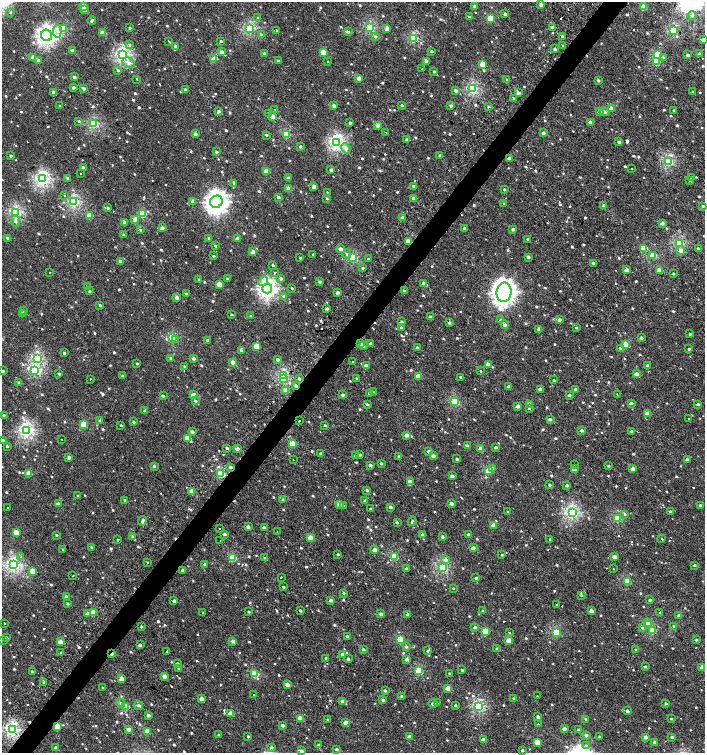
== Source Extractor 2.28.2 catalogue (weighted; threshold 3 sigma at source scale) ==
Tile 7 of 4 x 4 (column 3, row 2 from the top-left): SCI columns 3018-4422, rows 3008-4508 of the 6059 x 6037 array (HDU 1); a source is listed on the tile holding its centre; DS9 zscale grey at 2 x 2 block average (1 PNG px = mean of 2 x 2 image px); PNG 707 x 755 px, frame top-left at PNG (2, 2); each listed source drawn as its Kron ellipse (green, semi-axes under 4 px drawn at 4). Shown black and unused: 4% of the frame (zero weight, under 2 of 3 exposures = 2% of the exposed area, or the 3 px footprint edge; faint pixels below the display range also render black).
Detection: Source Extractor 2.28.2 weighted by HDU 2 'WHT'; one run over the whole footprint, this tile lists its part. Background 0.00127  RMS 0.0039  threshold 0.0174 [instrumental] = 3 sigma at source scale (4.5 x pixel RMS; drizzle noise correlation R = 1.50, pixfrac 1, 0.0396/0.0396 arcsec/px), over >= 5 px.
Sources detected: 1037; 1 inside a brighter object's white glare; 24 cosmic-ray / hot-pixel residue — neither listed nor drawn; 3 coinciding with a brighter row at this scale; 3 inside a brighter listed object's ellipse — not listed separately; of the other 1006, all 500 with FLUX_AUTO >= 1.08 (the completeness limit of this list) listed and drawn (506 fainter detections not listed), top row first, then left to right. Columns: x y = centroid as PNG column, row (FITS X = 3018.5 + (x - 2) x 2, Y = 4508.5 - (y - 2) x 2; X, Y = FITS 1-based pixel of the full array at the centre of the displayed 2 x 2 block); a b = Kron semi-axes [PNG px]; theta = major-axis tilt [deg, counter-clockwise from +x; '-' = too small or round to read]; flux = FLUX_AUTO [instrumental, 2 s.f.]
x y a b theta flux
541 5 2 2 - 4.1
83 6 3 2 - 10
475 6 2 2 - 3.4
643 7 3 3 - 15
85 10 3 2 - 6.2
11 12 3 3 - 1.1
505 14 3 2 - 2.7
692 16 4 4 - 1.9
469 17 3 3 - 2.1
258 18 3 2 - 1.1
491 18 3 3 - 32
92 20 4 2 - 1.5
370 27 3 3 - 68
63 28 3 3 - 40
130 28 2 2 - 1.6
250 28 3 3 - 89
387 28 3 3 - 5.7
553 28 3 3 - 4.2
276 30 2 2 - 1.4
673 30 3 3 - 57
57 31 6 4 85 3.4
348 32 3 3 - 1.8
102 33 3 2 - 9.3
47 35 6 5 - 310
261 35 4 3 - 1.8
375 36 4 3 - 1.8
562 36 3 3 - 1.1
413 38 3 3 - 57
703 40 2 2 - 6.3
169 41 3 2 - 3.7
221 41 2 2 - 2
129 45 4 4 - 1.3
563 45 3 2 - 1.4
175 46 3 2 - 2.9
555 49 3 2 - 2.5
72 50 3 2 - 3.1
431 51 2 2 - 1.7
222 52 2 2 - 6
323 52 3 3 - 17
264 54 4 2 - 2.2
700 54 2 2 - 4.4
122 55 4 4 - 170
658 55 3 3 - 29
688 55 2 2 - 3
33 57 3 3 - 7.6
664 57 4 3 - 1.1
214 59 3 2 - 11
38 61 3 3 - 2.7
278 61 3 2 - 1.8
426 61 3 3 - 4.4
656 61 3 3 - 30
328 62 2 2 - 1.8
129 63 6 4 -30 4.1
483 64 3 3 - 18
422 68 2 2 - 82
118 70 4 3 - 1.3
434 71 3 2 - 1.2
74 77 2 2 - 2.9
359 78 3 2 - 6.5
507 79 3 3 - 1.4
137 80 2 2 - 8.8
598 80 2 2 - 1.8
73 87 2 2 - 3.4
84 88 3 2 - 3
473 89 3 3 - 91
185 90 3 2 - 2.8
456 91 3 3 - 3.1
693 92 3 2 - 1.4
54 93 3 2 - 8.1
518 93 3 2 - 3.7
514 99 3 3 - 1.7
334 105 3 2 - 3.5
402 105 3 2 - 1.8
60 106 2 2 - 1.4
451 106 2 2 - 2.8
489 107 3 3 - 1.4
275 109 2 2 - 1.6
611 109 3 2 - 10
674 110 3 2 - 1.4
218 111 4 3 - 2.2
599 112 3 3 - 6.5
604 112 5 3 - 3
268 113 3 3 - 1.3
273 117 3 2 - 15
79 121 3 2 - 1.3
590 122 3 3 - 2.9
350 123 2 2 - 2
94 124 3 3 - 82
378 125 3 2 - 6.2
386 132 2 2 - 2
543 133 2 2 - 4.1
195 134 2 2 - 4.7
267 135 3 3 - 1.2
286 135 3 3 - 40
407 140 2 2 - 3.7
337 142 4 4 - 180
619 142 3 2 - 3
300 147 3 3 - 1.5
346 149 5 4 - 2.9
217 152 3 2 - 1.9
440 155 3 3 - 1.5
11 156 2 2 - 1.9
509 159 2 2 - 5.3
669 161 3 3 - 80
83 168 2 2 - 4.6
632 169 2 2 - 14
331 170 2 2 - 2.8
266 171 3 2 - 15
80 173 2 2 - 2.8
692 177 3 2 - 1.6
67 178 3 3 - 1.8
288 178 2 2 - 2.4
42 179 4 4 - 170
690 180 3 3 - 1.4
234 183 3 3 - 1.4
413 186 3 3 - 2
314 187 3 2 - 8
288 189 3 2 - 9.4
504 189 3 3 - 1.2
327 192 2 2 - 1.6
64 195 2 2 - 1.3
278 197 2 2 - 2.4
327 198 2 2 - 1.2
414 198 3 2 - 5.4
193 201 3 2 - 8.4
74 202 3 3 - 110
216 202 6 6 - 470
504 203 2 2 - 2.3
604 205 3 2 - 3.8
703 206 3 2 - 1.1
108 208 3 3 - 1.9
16 213 3 3 - 110
143 214 3 3 - 33
90 216 3 3 - 20
403 218 3 2 - 7.5
135 219 3 3 - 7.4
16 221 5 4 - 2.8
124 222 3 2 - 5.3
662 223 3 2 - 3.3
162 228 4 2 - 4.2
464 228 2 2 - 3.2
513 229 3 2 - 2.6
140 230 4 3 - 1.4
124 234 3 3 - 1.2
8 238 3 3 - 2.6
209 238 2 2 - 3.4
237 238 2 2 - 5.7
528 239 2 2 - 1.3
408 241 3 2 - 9.6
679 243 3 3 - 67
215 246 3 3 - 1.1
644 248 3 3 - 20
698 248 3 2 - 1.2
340 249 3 2 - 5.1
681 250 3 3 - 5.2
253 252 3 2 - 7.7
312 254 2 2 - 3.2
347 254 4 4 - 1.9
653 255 3 3 - 29
213 256 2 2 - 1.5
353 257 3 3 - 58
528 257 2 2 - 3
300 258 3 2 - 1.1
368 259 2 2 - 2.7
120 261 2 2 - 4.6
594 263 2 2 - 3.1
273 265 3 2 - 1.7
363 268 3 3 - 1.3
627 270 3 2 - 5.4
659 270 3 2 - 12
49 273 2 2 - 1.5
274 273 2 2 - 5.9
673 273 2 2 - 1.3
227 278 3 2 - 1.2
281 278 3 3 - 2.2
199 279 3 3 - 1.4
263 281 5 4 - 8.3
320 282 3 2 - 1.7
219 284 3 2 - 11
424 284 3 2 - 7.7
87 287 3 3 - 1.6
267 288 5 5 - 260
292 288 3 2 - 1.1
90 291 3 3 - 1.6
404 291 3 2 - 2
504 292 9 7 84 640
337 293 2 2 - 4.2
186 294 3 3 - 1.2
284 296 3 3 - 2.5
177 297 2 2 - 6.7
100 305 3 3 - 1.6
327 308 3 2 - 2.4
24 311 2 2 - 3.6
23 314 3 2 - 8.1
231 314 3 2 - 1.3
251 316 3 2 - 1.3
430 317 2 2 - 3.1
501 320 3 3 - 1.7
559 320 3 2 - 4.2
402 322 2 2 - 2.4
449 323 3 2 - 2.6
504 325 3 3 - 2.9
401 327 3 2 - 1.5
576 328 2 2 - 1.8
539 329 3 2 - 3.4
690 334 2 2 - 1.4
173 338 3 3 - 52
641 338 2 2 - 3.2
176 339 2 2 - 3.1
207 340 3 2 - 2
370 343 3 3 - 2.2
360 344 2 2 - 4.1
625 344 3 2 - 19
256 346 3 3 - 18
363 346 3 3 - 1.2
417 348 2 2 - 3.1
620 348 3 2 - 1.2
689 349 3 2 - 1.5
241 351 3 3 - 1.8
64 353 2 2 - 2.2
171 358 2 2 - 2.7
193 358 2 2 - 3.2
37 359 3 3 - 88
278 359 2 2 - 3.9
233 362 3 2 - 7.7
352 362 2 2 - 2.3
137 363 2 2 - 1.1
488 364 3 2 - 5
184 366 2 2 - 1.3
366 366 3 2 - 3.9
647 366 3 2 - 3.1
35 370 4 3 - 69
3 371 2 2 - 1.9
481 371 2 2 - 3.5
59 374 2 2 - 1.1
636 374 2 2 - 6.5
123 376 2 2 - 3.3
283 376 3 3 - 81
418 376 3 2 - 14
461 377 3 2 - 1.3
90 379 2 2 - 4.4
284 379 3 2 - 17
299 379 3 2 - 2.3
357 379 3 2 - 1.4
554 380 3 2 - 1.2
19 383 3 2 - 2.4
296 385 3 3 - 2.3
508 386 2 2 - 2.5
540 389 2 2 - 4.6
575 389 2 2 - 2.3
286 390 3 2 - 9.1
374 392 3 3 - 1.4
369 393 3 2 - 1.5
193 394 3 3 - 6.5
617 394 2 2 - 2.2
343 395 2 2 - 2.6
569 395 3 3 - 1.8
163 396 2 2 - 2
195 401 3 3 - 1.6
455 402 3 3 - 49
631 403 2 2 - 3.4
367 404 3 2 - 1.8
529 404 3 2 - 7
698 404 2 2 - 3
518 406 2 2 - 4.6
529 408 3 3 - 1.2
145 411 3 3 - 2.9
647 413 3 2 - 9.5
4 415 3 3 - 1.6
550 419 3 2 - 2.6
688 419 2 2 - 2.2
100 421 3 2 - 4.2
299 421 2 2 - 1.9
134 422 2 2 - 2.9
83 424 3 3 - 26
121 425 2 2 - 1.1
325 425 3 2 - 1.1
26 430 4 4 - 170
582 430 2 2 - 2.7
632 431 2 2 - 2.1
192 432 3 2 - 3.1
407 435 3 2 - 6.2
187 438 3 3 - 16
62 439 2 2 - 1.9
3 440 2 2 - 1.3
293 444 3 3 - 18
7 446 3 3 - 1.1
467 446 2 2 - 4.5
496 447 2 2 - 2.2
227 448 3 2 - 1.3
237 449 3 2 - 4.7
481 449 3 2 - 11
429 451 3 2 - 3.8
321 454 3 2 - 2.6
360 455 2 2 - 1.8
355 456 3 2 - 1.3
399 456 2 2 - 2.4
433 456 2 2 - 7.4
69 457 2 2 - 4.6
457 459 2 2 - 2
293 460 2 2 - 1.1
687 460 2 2 - 3.8
381 463 3 2 - 1.8
370 465 3 3 - 2.8
575 465 2 2 - 1.7
154 466 3 3 - 1.7
609 466 3 2 - 1.1
230 467 3 2 - 2.2
493 468 3 2 - 5
574 469 3 2 - 9.1
633 469 2 2 - 9.9
489 471 3 3 - 22
29 474 3 3 - 12
221 474 3 3 - 48
452 476 2 2 - 3.8
410 482 3 2 - 6.4
550 485 2 2 - 2
567 485 2 2 - 3.3
367 490 2 2 - 2
192 491 3 2 - 11
78 496 3 2 - 1.7
125 500 2 2 - 2.2
283 500 2 2 - 3.5
365 501 3 2 - 3.1
451 503 2 2 - 4
58 504 3 2 - 5.7
339 504 2 2 - 6.8
700 505 2 2 - 1.7
343 506 4 3 - 1.2
391 507 2 2 - 3.1
8 508 2 2 - 1.4
370 508 2 2 - 1.1
670 511 2 2 - 1.5
508 512 3 2 - 1.3
572 513 3 3 - 150
625 514 4 3 - 1.3
618 518 3 3 - 52
143 521 5 3 - 2.6
412 521 5 3 - 1.4
397 523 3 3 - 1.5
493 525 3 2 - 11
248 527 2 2 - 3.9
264 528 4 2 - 2.8
219 529 2 2 - 1.1
277 532 2 2 - 1.2
16 533 3 3 - 20
225 534 3 2 - 2.2
57 535 3 3 - 1.4
423 535 3 2 - 4.4
468 535 2 2 - 3.4
132 536 3 3 - 1.5
442 537 2 2 - 2.3
310 538 3 2 - 11
550 539 2 2 - 3
662 539 2 2 - 5.1
118 540 2 2 - 20
220 541 2 2 - 2.6
92 547 3 2 - 1.8
473 548 3 2 - 6.7
63 550 3 2 - 1.1
375 550 3 2 - 10
338 554 2 2 - 1.4
502 555 3 2 - 1.1
394 556 3 3 - 37
21 557 2 2 - 1.7
615 557 3 2 - 10
233 558 3 3 - 35
265 558 3 2 - 1.9
446 559 4 4 - 3.8
148 562 2 2 - 1.3
205 564 2 2 - 2.8
13 565 4 4 - 150
694 565 2 2 - 1.9
443 567 3 3 - 95
407 569 2 2 - 3.6
613 569 2 2 - 2
182 570 2 2 - 2.6
33 571 3 3 - 21
73 575 2 2 - 2.8
281 578 2 2 - 9.5
476 578 2 2 - 2.6
627 581 3 3 - 33
283 587 2 2 - 1.1
453 588 2 2 - 1.2
343 593 3 2 - 1.3
581 595 3 3 - 1.8
66 597 3 2 - 3.8
330 600 2 2 - 3.8
650 600 2 2 - 2.4
174 601 2 2 - 3.4
68 604 3 3 - 1.1
557 605 2 2 - 1.2
483 610 2 2 - 1.4
300 611 2 2 - 2.2
591 611 2 2 - 6
93 612 3 3 - 13
202 612 2 2 - 1.8
249 612 2 2 - 1.4
660 612 3 2 - 1.5
88 614 3 3 - 8.6
381 614 2 2 - 3.5
407 614 2 2 - 2.8
679 615 3 3 - 2.1
647 622 3 3 - 16
5 623 2 2 - 3.1
648 625 3 2 - 5.9
141 626 2 2 - 1.1
674 626 3 3 - 1.1
475 627 3 3 - 2.1
642 628 3 3 - 1.6
485 631 3 3 - 27
652 631 3 3 - 29
556 632 3 3 - 52
509 633 2 2 - 2
347 636 2 2 - 2.1
6 638 3 2 - 1.6
400 640 3 3 - 25
509 640 3 2 - 15
696 640 2 2 - 1.7
3 641 2 2 - 2.3
233 641 2 2 - 5.4
60 642 3 2 - 9.7
140 645 2 2 - 2.5
406 647 3 3 - 2.7
363 649 3 2 - 1.7
497 649 3 2 - 2.4
636 650 3 2 - 1.3
167 651 2 2 - 2.5
428 651 3 3 - 1.1
61 653 3 2 - 1.2
112 654 3 2 - 6.3
342 654 3 2 - 4.4
326 658 2 2 - 2.3
348 659 3 2 - 1.8
407 659 3 3 - 2.7
177 663 3 3 - 2.2
645 667 3 2 - 1.3
702 667 2 2 - 7
178 669 4 3 - 1.2
462 670 2 2 - 1.2
32 671 2 2 - 1.9
419 671 3 3 - 44
450 673 2 2 - 1.1
255 674 3 3 - 37
164 676 2 2 - 7.4
122 679 3 2 - 9.3
44 682 3 3 - 1.7
287 685 3 2 - 9
103 688 2 2 - 1.3
448 688 3 2 - 12
385 691 2 2 - 2.1
254 694 2 2 - 1.5
402 696 3 2 - 3.3
537 696 2 2 - 3.2
513 698 3 3 - 1.4
202 699 2 2 - 8.7
383 700 3 2 - 3.1
342 701 2 2 - 4.1
121 703 4 4 - 2
437 703 2 2 - 1.1
666 703 2 2 - 2
433 704 4 2 - 2.6
138 705 4 3 - 2
455 705 2 2 - 2
125 706 3 3 - 37
479 706 3 3 - 98
627 711 2 2 - 3.3
231 714 3 3 - 20
149 715 2 2 - 3.9
538 716 3 3 - 2.4
300 718 3 3 - 17
586 719 3 2 - 1.7
671 719 2 2 - 1.2
328 720 2 2 - 1.7
346 722 2 2 - 6.9
538 724 2 2 - 1.7
283 725 2 2 - 3.8
57 726 3 3 - 17
129 729 3 2 - 6.1
564 729 2 2 - 6
12 730 3 3 - 150
578 730 3 2 - 2.1
147 731 3 3 - 20
219 735 2 2 - 1.4
586 735 3 2 - 3.1
248 736 2 2 - 1.5
409 737 2 2 - 7.6
600 737 2 2 - 1.8
645 737 2 2 - 5.8
672 737 2 2 - 3.1
483 740 3 2 - 8.7
537 742 3 2 - 17
655 742 3 2 - 3.4
318 745 3 2 - 2.1
586 745 4 4 - 1.6
272 747 4 3 - 1.3
56 748 2 2 - 4.7
337 749 3 2 - 1.8
522 750 2 2 - 1.7
301 751 3 2 - 4.9
Overlapping masked pixels (flux is a lower limit): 6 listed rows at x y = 489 107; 360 344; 296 385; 230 467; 112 654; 57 726
Isophote crosses this tile's border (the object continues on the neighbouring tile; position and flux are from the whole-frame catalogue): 1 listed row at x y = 703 40